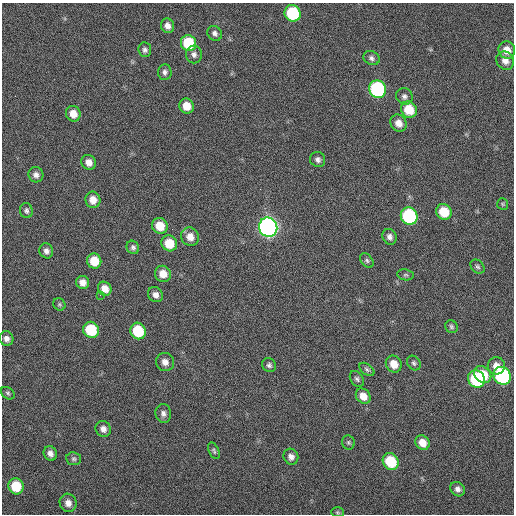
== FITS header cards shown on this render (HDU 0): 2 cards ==
NAXIS1  =                  512 / Axis length
NAXIS2  =                  512 / Axis length

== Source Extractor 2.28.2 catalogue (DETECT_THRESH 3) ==
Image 512 x 512 px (HDU 0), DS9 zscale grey, 1 PNG px = 1 image px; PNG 516 x 516 px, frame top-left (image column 1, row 512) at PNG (2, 3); each listed source drawn as its Kron ellipse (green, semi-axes under 4 px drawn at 4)
Background 44.5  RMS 5.1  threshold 15.2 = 3 sigma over >= 5 px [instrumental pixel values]
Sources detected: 70; all 70 listed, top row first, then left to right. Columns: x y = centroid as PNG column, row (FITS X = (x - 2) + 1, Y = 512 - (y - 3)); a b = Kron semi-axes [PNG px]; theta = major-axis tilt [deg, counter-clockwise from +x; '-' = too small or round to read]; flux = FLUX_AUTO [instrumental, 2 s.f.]
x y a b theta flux
293 13 8 7 - 24000
167 26 7 6 - 1900
215 33 8 6 -47 1100
189 43 8 7 - 15000
145 50 7 6 - 1000
507 50 9 8 - 3700
194 55 9 8 - 1400
371 58 8 6 -29 1100
505 61 9 8 - 2600
165 72 8 7 - 1100
378 89 9 8 - 46000
404 96 8 8 - 1200
187 106 8 7 - 4600
409 110 8 7 - 8400
73 114 8 7 - 3300
398 123 9 7 -53 2800
318 160 8 7 - 1200
89 162 8 7 - 2300
36 175 8 7 - 1500
93 200 8 7 - 3300
503 204 6 5 - 490
26 211 7 6 - 950
444 212 8 7 - 8500
409 216 9 8 - 37000
160 226 8 7 - 6000
268 227 10 9 - 170000
190 237 9 8 - 3100
389 237 8 6 -63 1400
169 243 8 7 - 7200
133 247 7 6 - 900
46 251 7 6 - 1500
367 260 8 5 -51 790
94 261 7 7 - 6500
477 267 8 6 -43 780
163 274 8 8 - 3600
406 275 8 5 -9 640
83 282 7 6 - 2400
105 289 7 6 - 3000
100 295 2 2 - 170
155 295 8 7 - 1800
59 304 6 5 - 620
451 327 7 6 - 680
91 330 8 7 - 14000
138 331 8 7 - 12000
6 339 7 7 - 1600
165 362 9 9 - 2100
414 363 8 6 -52 770
394 364 9 7 -60 4000
269 365 7 6 - 850
496 366 9 8 - 2700
367 369 8 5 -38 820
483 374 9 7 -41 8500
502 376 9 8 - 45000
357 379 9 6 -55 870
476 379 9 8 - 26000
8 393 7 5 -35 620
363 396 8 6 -50 3400
163 413 9 8 - 1400
103 429 8 7 - 1900
348 443 7 6 - 700
422 443 8 6 -51 3600
214 451 9 5 -65 730
50 453 7 6 - 1700
291 457 8 7 - 1700
74 459 7 6 - 770
391 462 9 7 -54 14000
16 486 8 7 - 10000
458 489 8 7 - 1500
68 503 9 8 - 2500
337 512 6 5 - 510